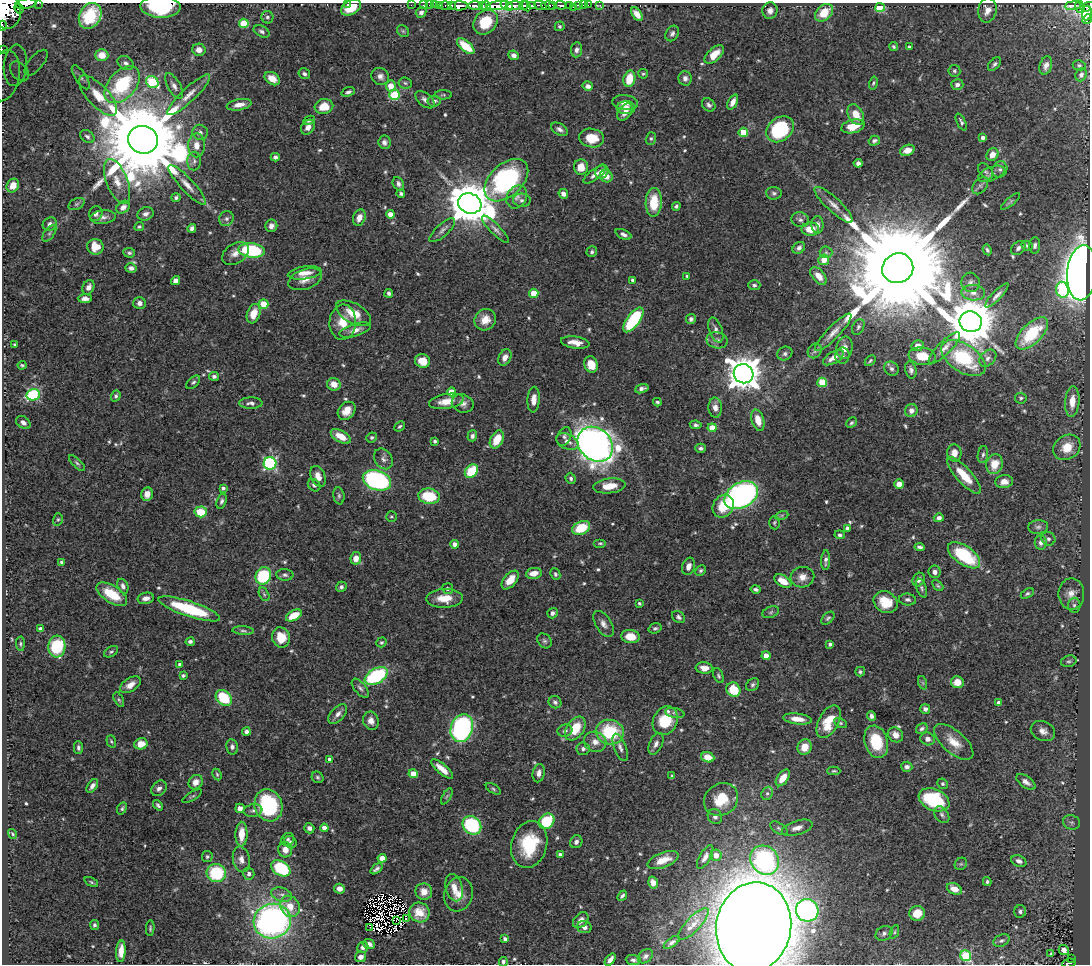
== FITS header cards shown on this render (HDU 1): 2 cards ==
NAXIS1  =                 1088
NAXIS2  =                  962

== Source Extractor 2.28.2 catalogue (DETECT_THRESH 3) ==
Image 1088 x 962 px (HDU 1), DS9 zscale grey, 1 PNG px = 1 image px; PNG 1092 x 966 px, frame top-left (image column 1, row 962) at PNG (2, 3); each listed source drawn as its Kron ellipse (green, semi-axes under 4 px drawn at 4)
Background 0.668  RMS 0.015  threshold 0.0441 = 3 sigma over >= 5 px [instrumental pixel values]
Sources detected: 630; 7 with non-positive FLUX_AUTO (blend fragments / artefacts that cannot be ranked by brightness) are neither listed nor drawn; of the other 623, the 500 brightest by FLUX_AUTO listed and drawn (123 fainter detections omitted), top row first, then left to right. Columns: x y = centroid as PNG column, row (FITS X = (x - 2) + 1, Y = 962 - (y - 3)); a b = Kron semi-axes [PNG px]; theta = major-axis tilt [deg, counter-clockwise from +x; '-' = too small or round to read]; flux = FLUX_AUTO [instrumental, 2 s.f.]
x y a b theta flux
38 3 2 2 - 30
26 4 11 5 9 530
347 4 3 2 - 11
411 5 2 2 - 8.2
423 5 2 2 - 7.8
429 5 2 2 - 10
435 5 2 2 - 6.1
440 5 3 2 - 22
445 5 5 3 - 44
451 5 4 3 - 41
497 5 11 4 9 860
553 5 3 3 - 240
561 5 5 3 - 240
569 5 3 3 - 96
578 5 4 3 - 41
583 5 2 2 - 6.9
588 5 2 2 - 8.3
600 5 3 3 - 8.1
459 6 9 4 0 800
475 6 7 3 2 350
482 6 4 3 - 55
486 6 5 4 - 87
507 6 7 4 -32 390
514 6 8 4 4 440
523 6 5 3 - 300
526 6 5 2 - 93
532 6 4 3 - 240
540 6 6 3 -24 300
548 6 6 4 -4 560
1073 6 8 4 7 170
160 7 20 11 -2 55
573 7 3 2 - 13
880 7 5 4 - 58
1080 7 7 3 -78 140
1087 7 7 4 12 290
351 8 11 7 28 18
19 9 5 4 - 140
987 10 12 9 80 8.3
7 11 17 14 -88 2900
770 11 8 7 - 5.4
421 12 5 5 - 2.8
824 13 10 7 42 21
1087 13 7 5 81 120
637 14 8 4 -53 9.3
90 16 14 10 60 27
267 17 6 6 - 2.3
1087 19 5 4 - 53
485 22 13 11 48 31
244 23 5 4 - 33
2 26 5 2 - 82
560 26 5 5 - 1.8
262 31 8 5 -27 2.9
403 31 6 5 - 1.6
672 33 8 6 57 3.4
466 46 10 5 -40 27
894 47 5 4 - 1.8
909 47 4 4 - 3.6
2 49 4 2 - 3.1
199 50 7 6 - 6.2
577 50 7 5 81 3.6
714 54 12 6 43 15
102 55 6 6 - 16
514 55 5 4 - 4.3
36 63 16 7 50 9.5
126 63 8 6 -30 3.5
994 64 8 5 47 2.7
15 65 21 11 84 25
1046 65 9 6 72 5
1079 65 6 5 - 1.7
19 71 11 7 -50 8.6
954 71 6 6 - 1.9
304 74 6 5 - 2.6
643 74 5 4 - 1.6
1081 75 7 5 67 2.9
4 76 26 15 79 22
380 76 9 8 - 5.3
81 77 14 5 -56 4.2
685 78 7 6 - 4
272 79 8 6 -34 12
629 79 8 6 77 21
152 82 6 5 - 75
405 83 7 5 -7 1.8
873 83 6 4 75 1.5
122 85 22 13 48 69
957 85 6 5 - 3.7
174 86 14 6 -60 5.2
391 86 5 5 - 13
588 86 5 4 - 4.5
348 92 7 4 18 2.6
189 95 28 7 43 12
394 95 5 5 - 65
443 95 8 4 -1 1.7
98 96 25 10 -47 22
425 100 11 6 -40 4.2
434 101 6 5 - 3.1
733 102 8 4 64 6.7
625 103 13 7 -6 8.9
239 105 12 5 10 8.2
709 105 7 6 - 3.1
324 106 9 7 13 16
626 108 9 6 -1 6.2
625 112 10 6 55 7
856 115 11 7 -61 15
309 120 6 4 26 2.3
961 122 9 4 -64 2.5
853 126 12 6 13 19
308 127 8 6 52 5.7
560 129 9 5 -29 3.9
780 129 15 11 39 82
200 132 8 7 - 3.9
743 132 5 4 - 25
87 136 8 5 -37 2.8
592 138 12 9 -8 22
651 138 6 5 - 1.9
983 138 4 4 - 4.1
143 140 15 14 - 23000
874 141 6 5 - 2.4
384 142 7 6 - 3.6
197 145 12 8 88 9.9
907 150 7 5 23 11
992 155 7 5 53 8.8
275 157 4 4 - 3.3
194 161 9 7 89 4
858 163 4 4 - 3.6
581 167 7 7 - 13
1000 169 8 7 - 3.7
986 171 9 6 -50 2.7
602 172 7 6 - 6.7
991 174 14 6 22 5.4
595 175 13 5 36 5.6
606 176 6 6 - 8.4
506 180 26 16 43 160
117 181 24 10 -69 17
398 184 7 5 -66 3.6
187 185 26 6 -47 11
13 186 7 6 - 14
980 186 10 6 51 3.5
401 193 4 4 - 1.9
774 193 8 6 -5 2.7
563 194 5 4 - 5
176 197 5 4 - 2.1
517 197 12 9 58 6.5
522 200 9 6 -4 2.8
1010 201 12 4 39 1.8
654 202 14 8 88 29
470 203 12 10 -20 4200
76 204 8 5 27 2.4
834 205 25 7 -43 10
676 206 4 4 - 2.1
123 207 7 5 42 5.6
96 214 7 6 - 3.6
146 214 8 6 20 4.5
390 214 4 4 - 7.5
103 217 12 7 6 4.7
359 218 8 6 70 7.5
226 219 8 7 - 3.2
800 220 9 7 -16 3.6
50 224 7 6 - 4.2
817 225 8 6 -90 4.6
271 226 6 6 - 4.6
139 227 5 4 - 1.6
192 228 4 4 - 3.6
495 229 18 5 -46 4.5
810 229 9 6 2 17
442 230 16 6 43 4.6
49 233 9 5 53 2.3
623 234 8 4 -24 3.6
1035 245 8 5 87 2.9
1027 246 6 4 -27 1.8
95 247 8 8 - 15
799 248 7 5 40 3.8
1018 248 8 6 43 3.3
252 250 13 7 -7 79
987 250 5 4 - 2
592 252 5 5 - 2.2
826 252 6 6 - 2.1
129 253 6 4 -5 2.2
235 253 15 10 33 8.2
824 260 5 5 - 11
131 268 5 4 - 3.8
898 268 16 14 27 49000
305 273 17 6 8 10
1082 273 27 15 85 1100
687 276 3 3 - 1.7
818 276 10 6 -49 10
305 279 17 10 20 10
633 280 3 3 - 2.5
175 281 5 4 - 4.9
970 282 10 9 - 4.4
754 285 6 5 - 2.3
88 287 7 5 62 5.9
1062 290 8 6 -79 72
389 293 4 4 - 2.2
534 293 4 4 - 23
973 293 12 7 -4 7.1
997 295 16 4 46 4.6
85 298 7 4 1 4.8
139 303 6 6 - 4.2
264 304 5 4 - 26
353 313 19 10 -29 17
254 314 10 6 70 15
691 319 5 5 - 3
485 320 11 10 - 12
633 320 14 6 54 91
343 322 17 13 86 19
971 322 11 10 - 5200
858 327 8 5 63 2.4
355 330 16 6 18 7.6
716 330 13 6 -70 5.7
833 332 25 6 46 9.3
1032 333 20 10 45 53
717 340 10 8 -12 5
575 343 14 6 -8 9.8
15 345 4 3 - 1.9
918 346 6 5 - 6.5
844 348 11 8 81 7.7
944 348 21 6 45 7.8
815 351 8 6 55 2.4
785 354 8 6 30 2.9
842 356 8 7 - 3.4
922 356 14 9 -8 19
505 357 9 6 62 6.8
833 358 11 5 30 8.8
963 358 25 14 -34 62
988 358 10 7 44 3.8
422 361 7 7 - 14
870 361 6 4 46 1.7
591 364 8 6 -68 15
22 365 4 3 - 1.5
891 369 7 6 - 3
911 370 8 5 -77 3.2
744 374 10 9 - 2100
214 376 5 4 - 2.7
193 382 8 5 43 2.2
822 382 5 4 - 40
334 384 7 6 - 11
642 389 7 4 18 3.8
452 392 4 4 - 14
33 395 7 5 15 110
116 396 5 4 - 2.3
1021 398 6 5 - 1.9
534 400 13 6 87 7.5
446 401 17 7 10 14
1072 401 15 7 85 14
657 402 4 3 - 1.9
251 403 12 5 1 4
463 403 11 9 -21 5.3
715 407 10 7 -86 6.7
347 411 10 8 47 10
911 411 6 6 - 5.8
758 420 11 6 -74 15
23 422 8 5 -37 3.7
851 423 6 4 44 1.8
696 425 6 4 -9 2.4
400 426 6 4 42 1.7
712 428 4 4 - 24
341 436 11 6 -28 13
472 436 5 4 - 2.9
372 437 5 5 - 1.9
564 437 10 6 64 3.7
497 439 10 6 63 20
435 441 4 4 - 2.1
567 442 12 7 -25 6.2
595 444 19 16 -43 870
1067 447 14 12 36 19
701 448 5 4 - 2.4
954 453 8 7 - 8.8
983 455 8 5 80 2.5
383 459 11 8 -54 4.5
77 463 10 4 -44 2.2
270 463 6 6 - 170
994 464 10 8 73 19
471 471 7 6 - 38
318 476 11 7 -66 8.8
964 476 24 8 -48 24
571 478 6 5 - 2.4
377 480 14 9 -18 200
1004 482 9 6 7 7.2
899 484 5 4 - 10
314 485 7 5 -44 3.2
609 486 16 7 6 15
223 488 4 3 - 2.7
147 494 7 6 - 7.7
741 495 18 12 30 290
339 496 8 5 -81 2.3
429 496 11 7 -8 37
221 501 8 5 74 2.8
723 506 12 10 57 24
201 512 6 5 - 35
782 515 7 4 18 1.5
391 516 5 5 - 1.5
939 518 5 4 - 4.1
58 519 6 5 - 1.6
774 523 7 5 -88 1.7
1038 527 10 6 6 3.4
581 528 9 6 24 33
848 528 4 4 - 3.7
840 535 5 4 - 1.9
1048 539 7 6 - 2.7
600 543 6 4 0 1.6
1041 543 7 6 - 4
454 544 4 4 - 5.4
920 547 5 3 - 2.3
964 555 18 9 -35 69
356 558 6 5 - 8.8
826 560 10 4 87 3.4
61 562 4 4 - 1.6
688 566 9 6 74 6.2
701 571 6 5 - 2.1
935 572 6 6 - 4.5
534 573 8 5 10 10
555 574 6 4 -65 2.1
285 575 8 6 -4 2.7
263 576 9 7 61 66
802 577 12 10 13 8.8
510 580 11 6 50 14
919 580 7 6 - 4.3
783 581 9 5 -31 14
938 585 6 4 -46 1.6
123 586 7 5 -69 3.1
341 587 5 5 - 2.6
921 588 10 5 -70 2.6
448 589 5 5 - 2.9
756 589 5 3 - 2.4
1027 593 7 4 31 2
112 594 17 8 -33 32
264 594 7 4 -63 1.8
1071 594 16 13 89 10
146 598 8 5 11 5.5
444 598 18 9 2 17
908 600 8 6 -7 2.9
886 602 12 10 -32 25
639 603 4 3 - 1.5
1074 605 7 6 - 2.9
189 609 32 7 -18 77
771 612 8 5 21 2.1
552 613 5 5 - 3.5
294 615 8 5 29 19
679 617 7 5 -36 2.9
828 618 8 5 43 2.2
603 624 14 8 -58 6.3
655 628 7 5 18 2.6
41 629 4 4 - 6
243 631 11 3 -3 2.3
281 637 10 9 - 22
630 637 9 6 -7 17
544 641 8 6 -48 2.4
190 642 4 4 - 3.1
381 642 5 4 - 1.9
20 644 7 4 -87 1.6
830 644 4 3 - 3
57 647 11 8 85 57
111 652 8 5 30 2.2
766 656 4 4 - 11
1069 661 8 5 13 2.4
180 664 4 3 - 3.4
704 668 8 5 -6 8.3
860 672 5 4 - 1.7
183 676 4 3 - 1.8
376 676 12 7 29 100
718 676 8 4 -66 2
957 682 6 6 - 12
923 683 7 4 -71 1.7
130 685 11 6 34 8.3
753 685 7 5 44 2.4
360 688 11 5 -50 3.3
733 690 7 6 - 28
224 698 9 7 -45 49
119 700 8 4 -62 1.7
555 702 6 6 - 2.7
999 703 4 4 - 6.1
925 709 5 5 - 3.7
675 713 9 5 -10 2.4
338 714 12 6 47 5.4
872 716 5 4 - 3.3
797 719 14 5 -7 11
371 721 9 7 -71 6.7
665 721 15 12 63 36
829 722 18 10 62 27
840 723 7 4 -27 1.6
462 728 14 11 71 240
575 728 13 8 55 25
922 729 6 4 32 2.4
246 731 4 4 - 3.5
565 731 7 6 - 3.3
1043 731 12 9 -24 7
610 732 14 12 -12 58
895 735 8 7 - 6.5
928 739 7 6 - 4.7
111 741 6 4 -71 1.6
595 742 11 10 - 9
876 742 16 11 -73 37
954 742 24 11 -41 16
141 744 6 5 - 12
656 744 11 6 66 4.8
232 747 7 6 - 3.6
620 747 14 6 -69 5.2
805 747 8 7 - 15
78 748 6 4 -89 2.5
583 749 6 6 - 2.7
708 757 6 5 - 14
330 760 4 4 - 7.3
907 767 5 5 - 3.7
442 769 14 5 -41 13
834 771 6 4 1 1.5
539 773 9 6 80 4.7
217 774 6 4 -64 1.5
413 774 4 4 - 11
672 776 4 4 - 1.5
318 777 6 5 - 2
783 778 9 5 55 13
196 782 8 6 51 8
1026 782 11 5 -36 5.4
943 784 5 5 - 1.8
92 786 8 4 53 4.4
159 788 9 6 48 4.2
493 789 8 4 -32 1.8
767 793 7 5 67 2.6
192 796 11 3 30 1.5
447 796 9 3 60 1.6
721 799 18 15 37 27
934 800 16 10 -23 73
158 805 6 3 -49 2
268 805 16 13 -71 100
122 808 6 4 69 1.9
240 808 5 4 - 4.8
253 811 9 6 9 3.4
942 815 9 6 -54 2.9
715 817 8 7 - 3.7
547 821 8 7 - 52
1071 822 9 7 -19 3.5
472 825 10 8 -43 93
309 828 5 5 - 4.1
324 828 4 4 - 8.4
779 828 10 5 -32 2.4
797 828 16 7 17 7.3
12 834 5 3 - 1.5
241 834 12 6 88 18
288 839 7 6 - 2.4
290 842 7 5 -45 2.8
576 842 6 6 - 4.1
529 845 24 17 75 55
285 850 8 7 - 8.4
560 855 4 4 - 5.2
716 855 6 5 - 9
207 857 5 5 - 1.9
705 857 13 5 60 6
382 858 4 4 - 11
241 859 13 8 -78 7.3
663 860 16 7 21 14
765 860 15 13 -45 170
1019 861 8 5 -23 4.6
961 864 7 5 42 1.9
281 868 10 7 -31 76
376 869 7 3 36 2.8
216 873 9 9 - 61
249 874 6 5 - 2.8
91 882 7 4 -26 1.6
987 882 4 3 - 1.8
653 883 6 4 -74 6.2
454 888 14 8 -75 10
339 889 5 5 - 6.9
954 889 8 5 -26 8.3
424 892 8 8 - 9.4
459 894 17 14 72 14
282 895 11 7 -16 5.3
622 896 5 3 - 2.4
290 906 11 9 -60 14
807 910 11 11 - 210
1020 911 6 6 - 2.5
419 912 10 10 - 14
917 913 7 7 - 19
406 918 3 2 - 2
397 920 3 2 - 1.6
581 920 9 6 48 8
272 921 19 17 16 410
693 924 21 7 46 9.9
94 925 5 4 - 2.1
370 927 2 2 - 1.6
584 927 7 6 - 5.4
754 927 45 37 81 3800
150 928 8 3 87 1.8
894 932 7 4 69 1.6
884 933 9 7 27 3.8
505 939 4 4 - 3.8
1001 941 8 5 24 2.8
672 942 9 4 35 3
369 944 6 5 - 5.2
363 947 6 5 - 4.1
1064 950 5 4 - 5
121 951 11 4 86 11
1051 954 3 3 - 2.6
645 956 8 6 40 3.5
966 956 6 5 - 77
361 957 5 5 - 6.3
1072 958 3 2 - 8.3
610 959 7 4 50 5.6
633 960 7 5 -6 2.8
503 962 5 4 - 2.6
1069 963 7 3 8 52
At the frame edge (FLAGS 8, measured only in part): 13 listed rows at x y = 38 3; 26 4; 347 4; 160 7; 1087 7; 7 11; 1087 19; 2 26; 2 49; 4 76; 754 927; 503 962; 1069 963
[123 fainter detections neither listed nor drawn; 7 non-positive-flux detections neither listed nor drawn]